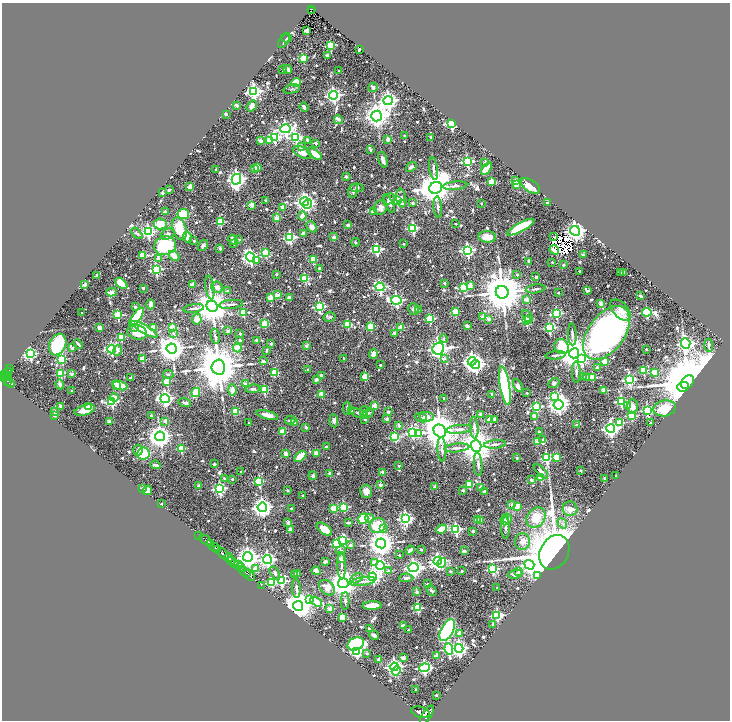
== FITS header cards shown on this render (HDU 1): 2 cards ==
NAXIS1  =                 1456
NAXIS2  =                 1436

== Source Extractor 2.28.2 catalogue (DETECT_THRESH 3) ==
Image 1456 x 1436 px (HDU 1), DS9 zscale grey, zoomed out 1/2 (1 PNG px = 2 x 2 image px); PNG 732 x 722 px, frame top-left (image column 1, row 1435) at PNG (2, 3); each listed source drawn as its Kron ellipse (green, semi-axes under 4 px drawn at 4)
Background 0.762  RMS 0.025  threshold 0.0762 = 3 sigma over >= 5 px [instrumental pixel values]
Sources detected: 874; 54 cannot appear on this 1/2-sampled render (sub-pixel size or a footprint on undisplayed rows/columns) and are neither listed nor drawn; of the other 820, the 500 brightest by FLUX_AUTO listed and drawn (320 fainter detections omitted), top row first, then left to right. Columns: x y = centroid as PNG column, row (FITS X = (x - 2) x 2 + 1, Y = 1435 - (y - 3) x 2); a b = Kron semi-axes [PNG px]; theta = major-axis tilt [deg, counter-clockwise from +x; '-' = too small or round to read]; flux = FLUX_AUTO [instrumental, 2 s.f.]
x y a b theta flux
311 9 4 3 - 89
311 11 4 1 - 28
306 31 2 2 - 86
286 38 5 3 - 9.5
284 40 8 3 58 14
330 45 3 3 - 320
359 50 3 2 - 13
327 55 2 2 - 46
303 58 3 3 - 180
288 69 4 3 - 17
283 70 3 2 - 8.6
339 71 2 2 - 13
296 82 5 4 - 120
373 87 5 4 - 9.5
292 89 8 3 12 8.4
254 92 4 4 - 1300
333 95 4 4 - 1400
388 101 4 4 - 2100
237 105 2 2 - 65
252 106 6 4 54 30
304 107 5 3 - 14
226 114 2 2 - 16
377 116 5 5 - 4800
338 120 4 4 - 9.4
451 123 4 3 - 790
285 129 5 4 - 1400
405 136 2 2 - 25
274 137 4 3 - 550
296 137 4 4 - 520
431 137 2 2 - 24
387 139 3 3 - 19
260 140 2 2 - 57
307 140 2 2 - 20
269 141 3 2 - 48
316 143 2 2 - 27
301 146 2 2 - 32
370 149 3 2 - 18
302 152 10 5 -27 42
315 154 8 4 -37 75
383 160 8 3 -73 27
467 161 3 3 - 550
485 163 2 2 - 42
411 167 6 3 37 11
257 168 2 2 - 90
433 168 11 3 -82 13
216 169 2 2 - 9.2
254 169 2 2 - 30
486 169 7 4 55 56
346 176 2 2 - 36
236 179 5 4 - 2300
516 180 2 2 - 40
491 182 3 2 - 120
516 184 4 3 - 31
455 186 12 3 5 15
530 186 11 5 -35 66
190 187 3 3 - 34
357 188 6 4 -6 9.1
436 188 6 5 - 12000
169 190 4 2 - 8.9
353 191 7 5 75 18
163 193 2 2 - 29
401 198 9 5 -80 19
389 199 6 5 - 11
265 200 2 2 - 14
397 200 3 3 - 200
304 202 4 4 - 1700
413 203 3 3 - 12
481 203 2 2 - 16
547 203 2 2 - 15
307 204 5 3 - 690
389 204 10 4 -62 14
402 204 2 2 - 36
252 205 2 2 - 76
283 207 4 3 - 27
381 207 8 6 59 30
438 207 10 3 -85 14
165 212 2 2 - 36
373 212 2 2 - 47
183 214 6 5 - 130
302 216 4 3 - 41
277 218 2 2 - 84
220 222 3 3 - 230
160 224 6 5 - 72
455 224 2 2 - 10
348 225 4 3 - 14
312 227 6 4 -45 21
521 227 15 4 29 310
413 228 3 3 - 450
180 229 12 6 -72 140
575 231 5 4 - 3100
148 232 4 4 - 820
137 233 7 4 -46 9.1
303 233 4 3 - 15
167 234 7 5 24 18
187 237 5 3 - 61
334 237 2 2 - 50
487 237 9 5 -4 46
553 237 2 2 - 18
290 238 4 4 - 550
233 239 5 3 - 30
239 240 2 2 - 11
194 241 2 2 - 8.1
355 242 4 3 - 8.8
234 244 2 2 - 10
404 244 2 2 - 9.1
165 246 11 9 18 270
203 246 6 3 55 14
220 248 2 2 - 43
377 250 3 3 - 510
467 250 4 4 - 920
554 250 5 3 - 20
265 253 3 3 - 170
143 255 3 3 - 160
583 255 2 2 - 42
174 256 6 4 -43 42
251 257 5 4 - 1400
158 258 2 2 - 26
313 259 3 2 - 120
257 261 3 3 - 16
529 261 4 3 - 11
552 262 2 2 - 14
563 265 2 2 - 8.7
320 268 3 2 - 8.5
156 269 4 3 - 560
580 271 2 2 - 13
624 272 2 2 - 19
621 273 2 2 - 11
276 274 2 2 - 15
517 275 2 2 - 13
97 276 4 3 - 19
536 277 2 2 - 23
305 278 3 3 - 260
444 283 2 2 - 23
121 284 7 4 -39 110
84 285 2 2 - 57
192 285 2 2 - 51
470 285 3 2 - 43
217 287 6 5 - 35
380 287 4 4 - 720
464 287 3 3 - 360
143 288 2 2 - 20
210 288 12 3 -81 16
536 289 10 3 8 8.6
228 291 2 2 - 14
588 291 3 2 - 10
112 292 5 3 - 66
502 292 6 6 - 25000
558 293 2 2 - 9.3
277 295 2 2 - 58
640 296 3 2 - 34
271 298 3 3 - 130
289 298 4 3 - 28
396 300 5 4 - 910
527 300 3 2 - 85
151 304 5 3 - 30
231 304 12 3 6 15
601 304 2 2 - 77
212 306 6 5 - 13000
135 307 2 2 - 23
319 307 3 3 - 410
194 308 10 3 8 14
413 309 6 5 - 13
418 310 2 2 - 38
621 310 13 7 -47 41
455 312 3 2 - 140
647 312 5 3 - 490
82 313 2 2 - 10
243 313 3 3 - 190
556 313 4 3 - 430
118 315 3 3 - 290
528 316 7 4 -55 31
136 317 11 4 55 380
330 317 6 4 15 8.4
483 317 2 2 - 77
197 319 5 5 - 32
429 319 3 3 - 280
489 319 2 2 - 41
528 320 2 2 - 83
526 321 3 3 - 260
265 324 3 3 - 190
347 324 3 3 - 180
371 326 3 3 - 210
467 326 4 2 - 24
134 327 3 3 - 9.5
401 327 2 2 - 95
99 328 4 3 - 18
153 328 3 2 - 110
172 328 3 3 - 180
549 328 4 3 - 470
145 329 15 4 -30 130
228 331 2 2 - 40
137 332 10 7 -15 97
173 333 3 3 - 13
394 333 2 2 - 57
606 333 31 18 53 2000
240 334 2 2 - 20
572 334 11 3 -87 12
215 336 8 3 -77 8.4
121 337 3 3 - 150
443 339 4 4 - 8.9
240 340 2 2 - 15
256 340 2 2 - 36
78 344 5 2 - 11
271 344 2 2 - 14
686 344 5 4 - 1400
58 345 11 8 66 260
709 345 6 3 -86 15
306 346 2 2 - 37
561 347 8 7 - 220
72 348 2 2 - 12
172 348 5 5 - 6900
237 348 5 4 - 66
111 349 4 4 - 860
438 349 6 5 - 2700
646 349 2 2 - 8.3
266 350 3 2 - 10
118 351 5 3 - 18
574 353 5 5 - 11000
30 354 4 4 - 580
373 354 5 3 - 43
556 355 10 3 5 9.4
344 358 2 2 - 8.3
444 358 3 2 - 16
62 359 3 3 - 290
143 359 2 2 - 120
581 359 4 4 - 390
263 361 2 2 - 44
472 361 4 4 - 1700
605 361 3 2 - 120
475 364 4 4 - 1500
380 365 2 2 - 12
218 367 7 6 - 25000
597 367 2 2 - 26
10 368 2 1 - 22
308 369 2 2 - 13
643 370 3 3 - 230
8 372 4 2 - 140
576 372 11 3 -89 10
655 372 3 2 - 95
61 373 3 3 - 210
274 373 3 3 - 200
72 374 2 2 - 47
168 374 5 3 - 8.8
5 375 3 2 - 240
7 375 3 1 - 110
321 375 3 3 - 10
365 376 3 2 - 150
7 377 2 1 - 100
9 377 2 1 - 76
131 377 2 2 - 13
584 377 2 2 - 19
587 377 3 2 - 17
592 377 3 3 - 160
4 378 3 2 - 320
316 380 4 3 - 12
629 380 4 4 - 710
8 381 3 2 - 180
167 381 3 3 - 170
687 382 7 5 46 61000
10 383 5 2 - 210
554 383 6 4 39 15
60 384 5 4 - 13
246 384 2 2 - 71
116 385 2 2 - 20
120 385 8 3 -19 180
505 386 19 5 -81 580
518 386 7 4 -64 14
683 387 6 5 - 2700
253 389 7 4 6 17
232 390 6 4 -88 20
264 390 3 3 - 240
604 390 2 2 - 69
72 391 2 2 - 17
196 392 5 3 - 88
527 393 2 2 - 13
322 394 2 2 - 97
492 394 2 2 - 36
114 397 4 2 - 56
554 397 4 3 - 400
444 398 2 2 - 13
165 399 5 4 - 1200
112 401 4 3 - 560
621 401 3 3 - 440
185 403 6 3 -17 11
558 405 5 4 - 2500
628 405 3 3 - 9.9
60 406 2 2 - 29
88 406 2 2 - 37
375 406 2 2 - 93
633 406 7 5 -86 23
536 407 3 3 - 400
347 408 6 3 -88 8.4
665 408 11 8 11 110
85 410 11 5 17 84
351 410 2 2 - 13
647 410 4 3 - 590
364 411 5 4 - 20
55 412 2 2 - 36
235 412 4 3 - 120
388 412 2 2 - 19
359 413 10 4 -18 15
368 413 5 3 - 9.9
480 414 2 2 - 35
55 415 2 2 - 34
267 415 11 3 -14 42
151 416 2 2 - 13
534 416 3 2 - 57
631 416 3 3 - 300
426 417 7 4 -9 30
421 418 6 4 -19 9.2
365 419 2 2 - 23
387 419 2 2 - 50
490 419 2 2 - 110
494 419 3 2 - 9.1
290 420 5 3 - 15
109 421 2 2 - 40
165 421 2 2 - 34
334 421 6 4 -83 14
295 422 2 2 - 23
249 423 2 2 - 9
620 423 3 3 - 140
651 423 2 2 - 42
399 425 2 2 - 34
577 425 2 2 - 30
306 427 2 2 - 29
474 428 11 4 -86 19
611 428 4 4 - 1900
459 429 13 4 6 23
440 431 7 6 - 14000
282 432 3 2 - 120
412 432 4 4 - 520
539 432 2 2 - 21
418 433 4 3 - 180
160 436 5 5 - 4500
395 437 3 3 - 370
543 439 2 2 - 13
537 442 2 2 - 86
495 444 11 3 5 15
476 446 6 5 - 13000
326 447 2 2 - 16
457 448 12 3 6 19
181 449 3 3 - 200
442 449 12 4 -87 24
138 450 5 4 - 14
316 453 4 3 - 27
143 454 6 6 - 170
286 454 2 2 - 78
300 456 7 4 40 87
556 457 3 3 - 130
517 458 2 2 - 19
546 458 4 3 - 400
214 464 2 2 - 10
478 464 12 3 -85 15
156 465 5 2 - 13
399 466 2 2 - 11
580 470 2 2 - 23
541 471 9 4 -46 23
241 472 2 2 - 13
383 472 2 2 - 55
330 473 2 2 - 39
313 476 4 3 - 10
616 476 2 2 - 18
225 478 3 2 - 16
541 478 3 3 - 160
232 479 2 2 - 15
604 479 4 3 - 9.5
531 480 2 2 - 23
259 481 3 3 - 260
469 484 3 3 - 150
380 485 2 2 - 56
198 486 2 2 - 26
435 486 2 2 - 44
481 487 2 2 - 28
220 488 4 4 - 730
142 489 2 2 - 65
147 490 5 4 - 15
288 490 2 2 - 21
463 490 2 2 - 13
366 491 6 6 - 32
484 491 2 2 - 20
303 495 2 2 - 13
161 504 2 2 - 13
512 504 2 2 - 38
262 507 5 4 - 2900
344 507 4 3 - 310
517 507 3 2 - 79
291 508 2 2 - 21
333 508 3 3 - 110
570 509 7 7 - 34
370 518 4 3 - 11
406 518 4 4 - 890
536 518 11 8 53 96
363 519 5 5 - 230
507 519 5 5 - 23
477 520 2 2 - 70
480 520 2 2 - 78
505 520 5 4 - 32
348 522 4 3 - 11
288 523 2 2 - 33
562 523 5 3 - 11
377 525 8 7 - 120
505 528 11 4 90 19
324 529 9 5 -37 66
383 529 4 3 - 14
441 529 5 3 - 86
456 529 4 3 - 570
290 530 4 4 - 19
473 531 3 3 - 8.4
199 535 2 1 - 21
206 540 7 2 -38 190
343 540 4 3 - 370
522 541 8 7 - 38
210 543 3 2 - 200
336 543 3 3 - 290
381 543 5 5 - 6600
350 545 2 2 - 21
214 547 6 2 -27 650
218 550 3 2 - 540
341 550 5 4 - 9.1
410 550 4 2 - 11
421 550 2 2 - 13
464 551 2 2 - 42
554 552 18 14 62 12000
223 554 7 3 -44 1900
399 555 2 2 - 8.4
229 557 4 3 - 780
248 557 5 4 - 3700
341 558 2 2 - 69
267 559 4 4 - 1400
231 561 4 1 - 310
325 561 3 2 - 11
438 561 4 4 - 1600
374 562 3 3 - 24
442 563 5 3 - 180
235 564 3 3 - 430
238 565 4 1 - 290
341 565 13 3 -88 15
529 565 5 4 - 1200
380 566 4 4 - 800
240 567 4 2 - 370
413 568 5 4 - 1900
256 569 3 2 - 75
493 569 4 3 - 450
244 571 7 2 -37 1100
316 571 4 3 - 31
389 571 2 2 - 17
450 571 2 2 - 13
462 571 2 2 - 9.8
518 572 3 3 - 14
275 573 7 4 -59 13
298 573 2 2 - 29
515 574 7 4 8 24
250 575 6 3 -39 1400
294 575 3 3 - 8.9
538 576 3 3 - 290
373 577 4 4 - 1200
356 578 6 4 31 15
406 578 7 4 5 16
281 581 3 3 - 380
363 581 13 3 8 14
272 583 3 3 - 340
343 583 5 5 - 8400
427 584 2 2 - 21
261 585 2 1 - 21
296 588 9 3 -87 13
327 588 9 6 -46 46
497 588 2 2 - 12
431 590 6 3 -49 8.5
417 592 2 2 - 37
309 599 4 3 - 99
316 601 6 4 -31 80
345 601 9 3 89 8.6
372 605 9 4 1 79
298 606 5 5 - 11000
417 608 3 3 - 270
330 609 2 2 - 87
497 615 4 3 - 540
342 617 2 2 - 120
493 624 2 2 - 27
403 626 2 2 - 85
369 629 2 2 - 12
408 630 2 2 - 17
447 630 12 6 61 780
460 633 2 2 - 52
374 635 5 2 - 16
356 644 8 6 23 720
459 648 4 4 - 1600
449 649 6 4 -82 560
356 651 4 4 - 480
367 653 2 2 - 22
436 655 2 2 - 52
403 658 2 2 - 43
379 660 2 2 - 65
394 667 4 4 - 1800
424 668 5 4 - 810
396 671 4 3 - 89
416 689 2 2 - 18
436 695 2 2 - 18
421 712 9 5 -17 4000
427 715 10 5 57 3500
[320 fainter detections neither listed nor drawn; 54 sub-pixel or undisplayed-footprint detections neither listed nor drawn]